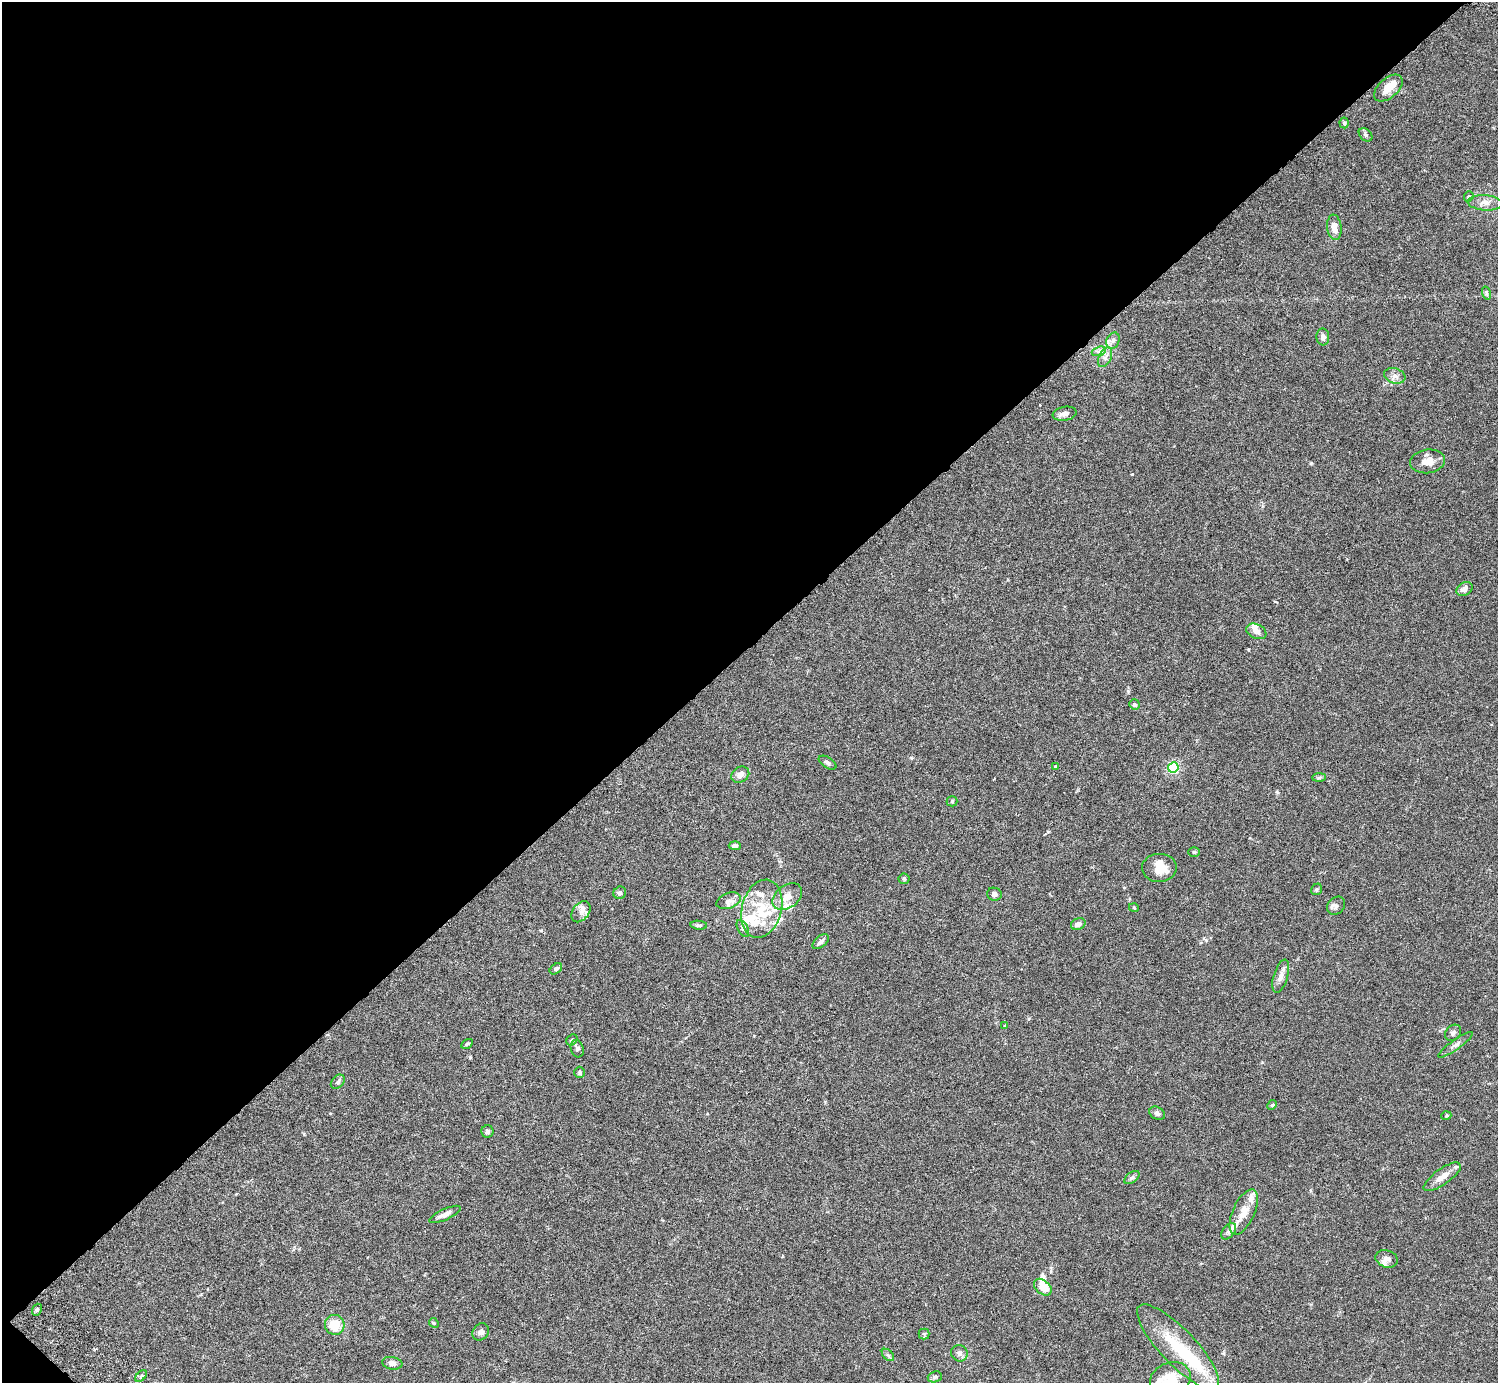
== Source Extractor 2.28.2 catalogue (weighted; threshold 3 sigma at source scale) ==
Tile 5 of 4 x 4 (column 1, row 2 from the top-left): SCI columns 45-1540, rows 2968-4348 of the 6074 x 6074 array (HDU 1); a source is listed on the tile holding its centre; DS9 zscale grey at full resolution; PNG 1500 x 1385 px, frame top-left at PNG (2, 2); each listed source drawn as its Kron ellipse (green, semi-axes under 4 px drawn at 4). Shown black and unused: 47% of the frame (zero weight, under 3 of 6 exposures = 3% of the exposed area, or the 3 px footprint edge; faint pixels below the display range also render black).
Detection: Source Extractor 2.28.2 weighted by HDU 2 'WHT'; one run over the whole footprint, this tile lists its part. Background 0.0146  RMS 0.002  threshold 0.00807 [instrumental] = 3 sigma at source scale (4.09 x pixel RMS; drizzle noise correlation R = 1.36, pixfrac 0.8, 0.05/0.05 arcsec/px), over >= 5 px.
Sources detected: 92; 3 inside a brighter object's white glare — neither listed nor drawn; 16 inside a brighter listed object's ellipse — not listed separately; the other 73 listed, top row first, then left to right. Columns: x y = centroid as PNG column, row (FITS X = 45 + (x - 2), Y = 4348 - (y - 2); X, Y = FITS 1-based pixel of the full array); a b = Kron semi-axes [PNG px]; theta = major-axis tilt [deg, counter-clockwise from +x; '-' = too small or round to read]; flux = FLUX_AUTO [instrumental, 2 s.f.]
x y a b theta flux
1388 88 17 9 42 2.1
1344 123 5 4 - 0.26
1365 135 8 5 -43 0.37
1469 197 5 5 - 0.27
1485 203 17 7 -4 1.2
1334 227 13 7 -83 1.6
1486 293 7 4 -72 0.26
1323 337 8 6 -86 0.67
1113 341 8 6 67 0.56
1099 351 7 4 18 0.46
1105 357 10 6 65 0.71
1395 376 11 7 -16 0.88
1065 414 12 7 10 0.93
1428 461 17 12 7 2.1
1464 589 8 6 30 1
1256 631 10 7 -24 1.1
1134 704 5 5 - 0.33
827 763 10 5 -32 0.43
1055 767 3 3 - 0.46
1173 767 5 5 - 21
740 775 9 7 31 1
1319 778 7 4 1 0.29
952 801 5 5 - 0.24
735 846 6 4 -4 0.46
1194 852 6 4 1 0.32
1159 868 17 14 1 2.7
904 879 5 5 - 0.26
1317 889 6 5 - 0.32
620 893 6 6 - 0.48
994 894 7 6 - 0.55
787 897 16 11 39 2
729 901 12 7 20 0.91
1336 906 10 8 45 0.67
1134 908 5 3 - 0.15
762 909 30 20 75 7
581 912 12 8 52 0.93
1078 924 7 5 24 0.9
699 925 8 4 -6 0.37
743 929 9 5 -62 0.42
821 942 9 5 40 0.64
556 969 7 5 37 0.34
1281 976 17 7 72 1.2
1004 1026 4 3 - 0.17
1453 1033 9 7 43 0.53
572 1040 6 5 - 0.29
467 1044 6 4 31 0.24
1456 1045 21 5 35 0.74
577 1049 9 6 -72 0.55
580 1072 6 5 - 0.29
338 1082 8 6 47 0.41
1272 1105 5 4 - 0.22
1157 1113 8 6 -31 0.63
1446 1116 5 3 - 0.16
487 1132 6 6 - 0.42
1442 1177 22 8 36 1.8
1132 1178 8 5 37 0.4
1244 1212 24 11 65 2.6
445 1214 17 5 24 0.95
1229 1231 9 6 50 0.56
1387 1259 11 8 -19 0.83
1043 1287 10 7 -40 2.3
37 1310 6 4 69 0.29
434 1323 5 4 - 0.2
335 1325 10 9 - 3.7
481 1332 9 7 48 0.71
924 1334 5 5 - 0.27
1178 1347 56 17 -46 9.9
959 1353 8 8 - 0.7
888 1355 7 4 -45 0.32
392 1363 10 6 -9 0.96
141 1376 7 4 45 0.33
935 1377 7 5 20 0.35
1170 1379 21 16 22 3.5
Isophote crosses this tile's border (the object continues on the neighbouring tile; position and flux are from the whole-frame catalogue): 1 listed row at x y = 1170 1379
Unlisted compact peaks at least as high as the median listed source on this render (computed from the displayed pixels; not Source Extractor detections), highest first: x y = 1311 463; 1132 474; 1277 792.